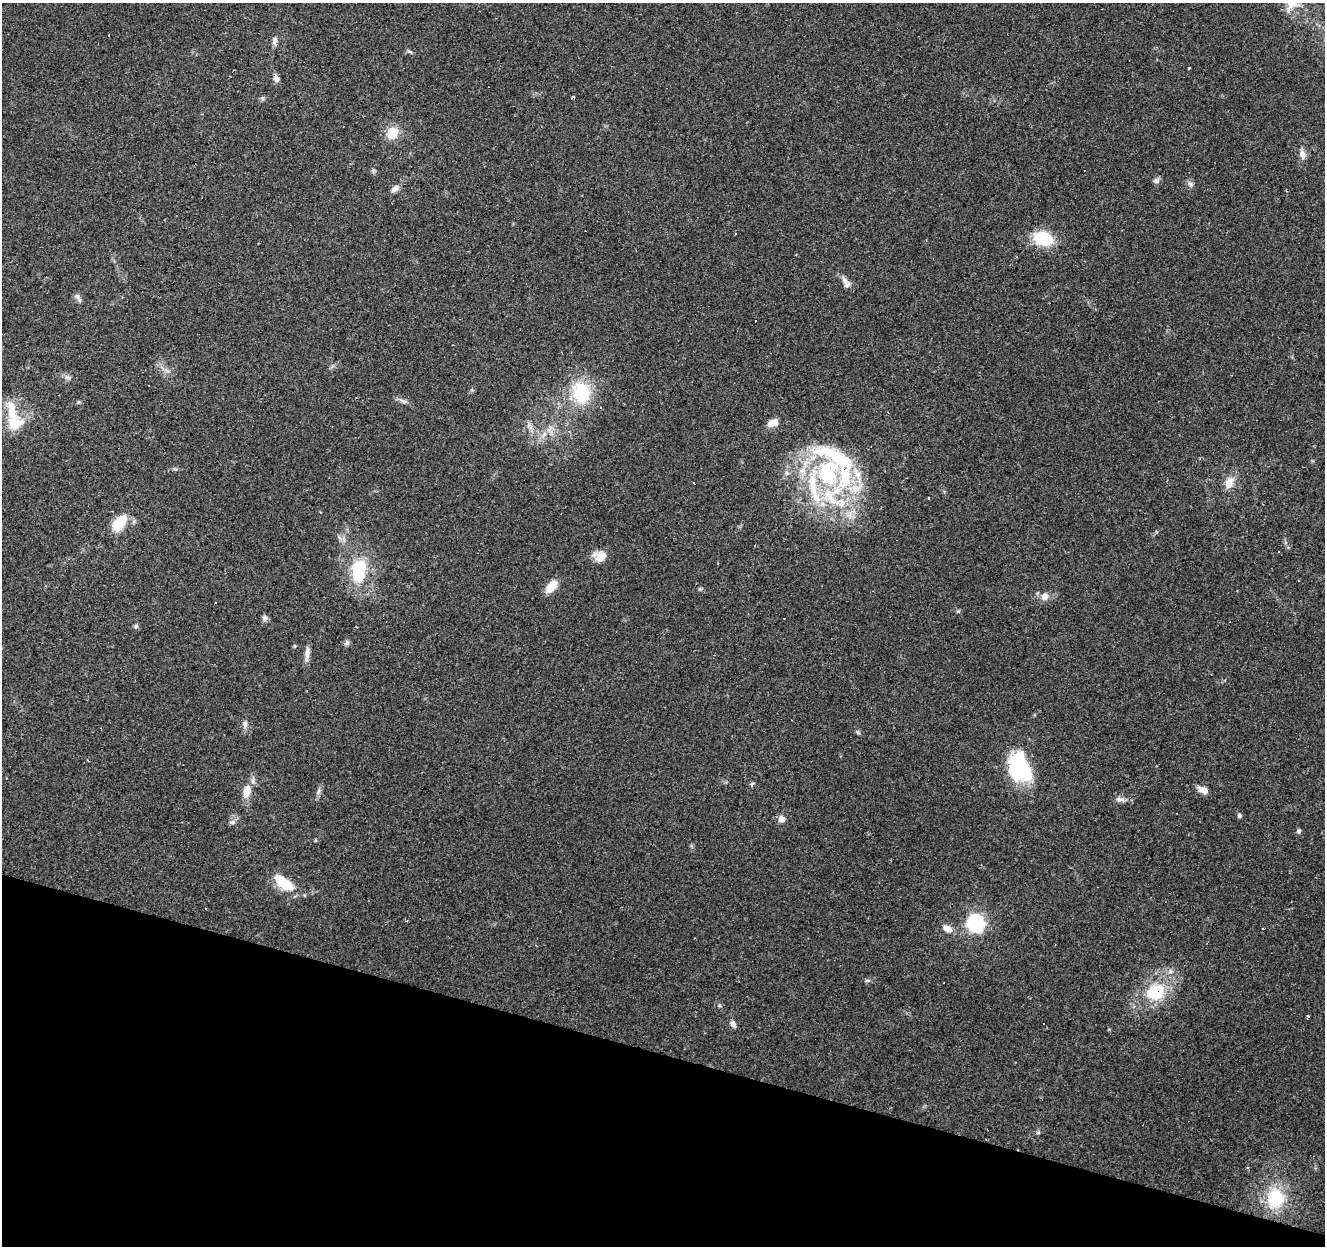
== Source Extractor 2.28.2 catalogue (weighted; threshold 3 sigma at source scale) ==
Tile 15 of 4 x 4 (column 3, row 4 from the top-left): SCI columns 2649-3971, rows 214-1457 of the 5300 x 5464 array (HDU 1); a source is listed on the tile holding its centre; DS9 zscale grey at full resolution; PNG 1327 x 1248 px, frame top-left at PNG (2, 3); no overlay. Shown black and unused: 15% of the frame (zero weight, under 2 of 3 exposures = <1% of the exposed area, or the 3 px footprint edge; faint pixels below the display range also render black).
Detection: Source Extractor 2.28.2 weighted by HDU 2 'WHT'; one run over the whole footprint, this tile lists its part. Background 0.0956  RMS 0.0061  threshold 0.0275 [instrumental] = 3 sigma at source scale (4.5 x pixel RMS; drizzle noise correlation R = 1.50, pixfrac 1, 0.0396/0.0396 arcsec/px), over >= 5 px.
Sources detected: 83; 13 cosmic-ray / hot-pixel residue — not listed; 9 inside a brighter listed object's ellipse — not listed separately; the other 61 listed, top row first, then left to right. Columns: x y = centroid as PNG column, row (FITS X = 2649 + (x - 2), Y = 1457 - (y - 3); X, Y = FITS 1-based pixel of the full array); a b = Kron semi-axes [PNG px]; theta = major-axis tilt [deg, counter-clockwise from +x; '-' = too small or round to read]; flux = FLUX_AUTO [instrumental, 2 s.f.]
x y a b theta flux
1292 4 16 12 -11 8.7
275 40 10 6 -84 2.4
409 51 8 3 -19 1
1189 68 3 3 - 2.6
276 78 9 6 -70 2.9
573 97 3 3 - 0.99
263 99 7 5 89 1.1
392 133 15 13 64 11
1302 154 14 7 -82 3.8
373 171 7 5 -70 1.1
1156 181 8 7 - 2
1190 184 10 5 -65 1.9
395 189 11 7 41 3.1
1043 238 21 14 -17 27
845 281 14 7 -56 3.8
79 300 8 6 -70 1.7
755 321 3 2 - 1
166 370 11 4 -34 2.1
67 377 10 4 -1 1.7
581 392 24 20 -81 36
403 401 12 5 -25 2.2
601 407 3 3 - 0.59
14 423 17 16 - 18
773 423 12 7 22 6.3
531 427 7 4 71 1.8
550 429 13 5 45 3.3
786 473 8 6 -15 2.1
828 473 74 35 -69 100
1229 482 19 13 67 7.4
119 523 16 9 50 22
600 556 16 11 -4 8.1
359 570 35 22 -88 31
551 586 16 9 49 9.6
700 589 6 4 18 0.78
1044 597 10 10 - 4.4
958 611 6 4 1 0.79
265 618 9 6 81 2
136 626 6 6 - 1.4
347 643 7 6 - 1.6
307 653 20 5 83 4.3
245 724 11 7 -90 2.6
858 732 7 5 -24 1.1
1020 768 32 21 -65 58
1203 790 12 7 -29 4.9
247 791 17 10 79 8.1
319 791 11 5 68 2
1120 799 14 7 -5 3.2
1239 815 6 5 - 1.3
781 819 8 7 - 4
232 822 9 5 12 1.6
1299 831 7 6 - 1.3
283 882 28 12 -36 19
205 908 3 2 - 0.48
975 923 8 7 - 190
947 928 12 8 -29 5.1
1263 928 3 2 - 1
867 980 10 3 11 0.99
1156 992 24 19 18 30
1308 1016 3 3 - 0.88
733 1024 10 6 -56 2.6
1275 1198 23 20 -88 29
Overlapping masked pixels (flux is a lower limit): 2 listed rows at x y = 276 78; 1156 992
Isophote crosses this tile's border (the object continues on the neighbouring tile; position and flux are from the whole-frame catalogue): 1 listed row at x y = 1292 4